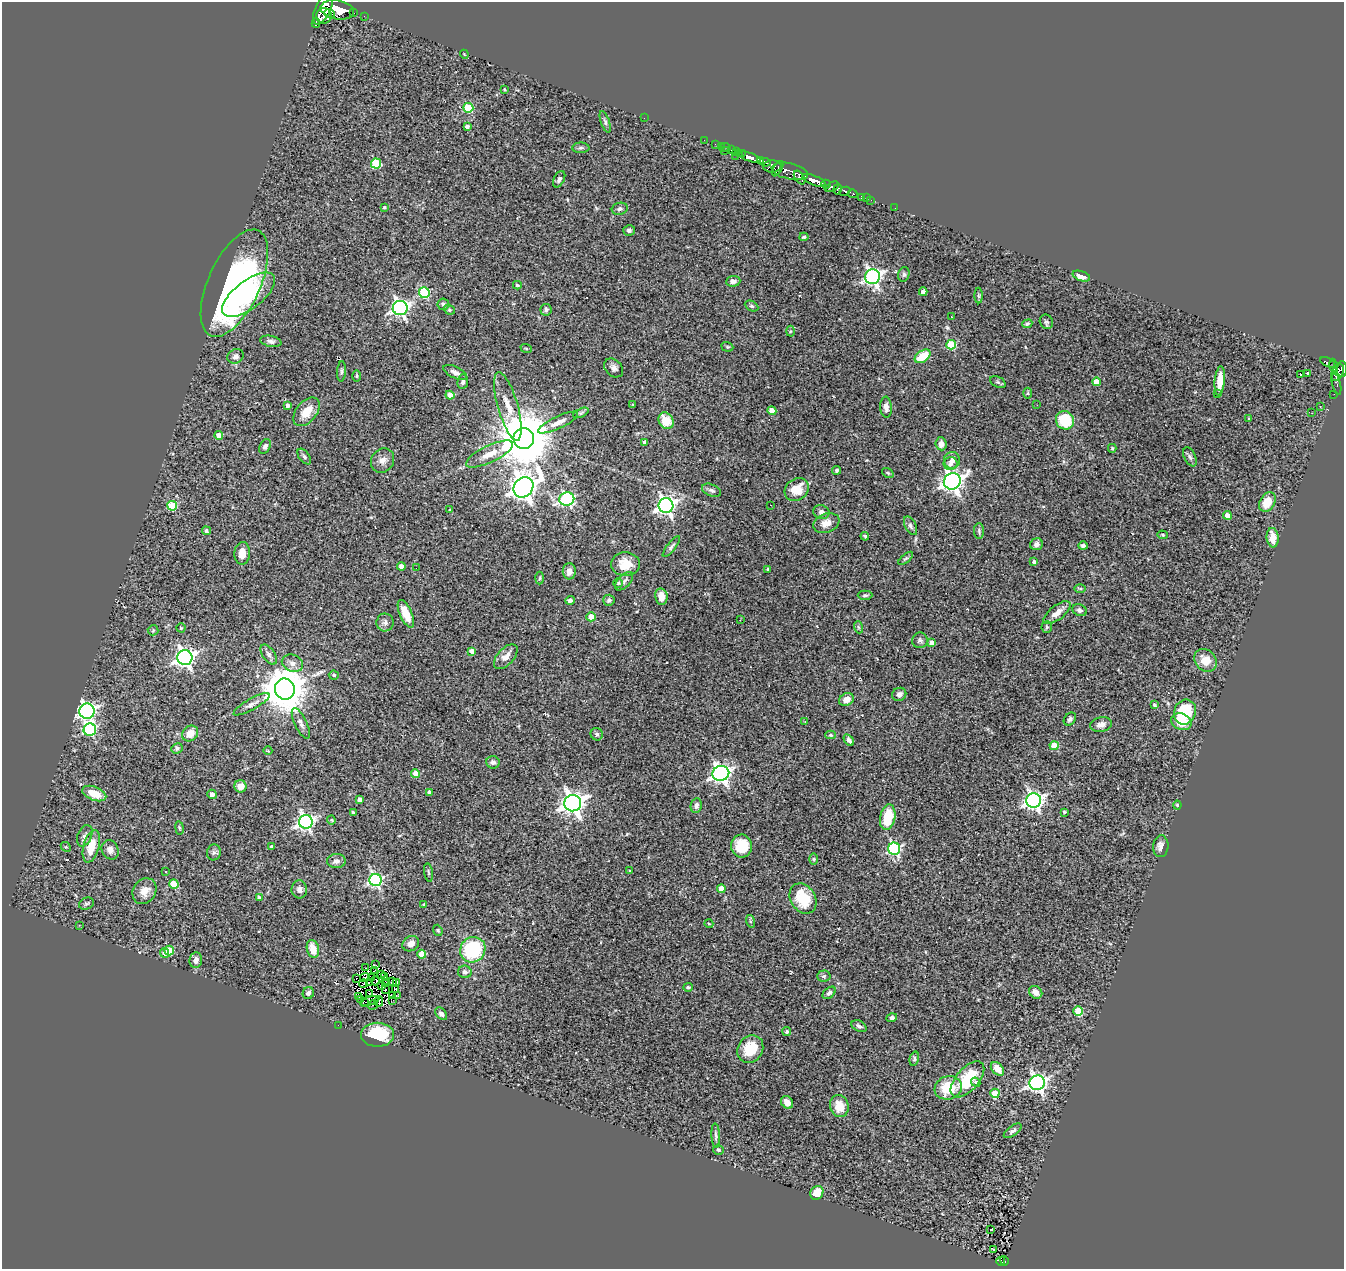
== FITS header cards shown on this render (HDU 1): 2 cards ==
NAXIS1  =                 1342
NAXIS2  =                 1267

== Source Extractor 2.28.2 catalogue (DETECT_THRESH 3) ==
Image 1342 x 1267 px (HDU 1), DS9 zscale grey, 1 PNG px = 1 image px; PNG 1346 x 1271 px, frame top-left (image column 1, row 1267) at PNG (2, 2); each listed source drawn as its Kron ellipse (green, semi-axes under 4 px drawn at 4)
Background 0.626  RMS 0.065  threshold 0.194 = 3 sigma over >= 5 px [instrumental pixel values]
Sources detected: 311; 4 with non-positive FLUX_AUTO (blend fragments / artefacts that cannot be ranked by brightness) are neither listed nor drawn; the other 307 listed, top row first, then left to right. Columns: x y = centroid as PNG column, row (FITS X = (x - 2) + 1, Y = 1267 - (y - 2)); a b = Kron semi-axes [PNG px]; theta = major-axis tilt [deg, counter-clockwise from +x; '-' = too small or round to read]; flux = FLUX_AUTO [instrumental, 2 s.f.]
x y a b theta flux
323 9 17 7 64 1800
337 10 17 9 -10 1700
330 13 5 4 - 400
353 13 3 2 - 35
324 16 8 7 - 520
364 16 3 2 - 4.3
316 23 5 4 - 270
464 54 4 3 - 3.1
504 90 3 3 - 5.8
468 108 5 5 - 220
644 118 2 2 - 34
605 122 11 4 -71 11
467 126 4 3 - 12
704 140 2 2 - 2.2
715 144 2 2 - 3.3
721 146 3 2 - 6.2
726 147 5 2 - 9.7
581 148 8 5 -2 8.4
731 150 2 2 - 4.8
724 151 3 2 - 32
736 151 3 2 - 8.3
739 153 4 2 - 18
742 154 4 3 - 20
736 156 2 2 - 5.3
749 157 12 4 -20 690
760 160 3 3 - 200
765 162 6 3 -8 340
376 164 5 5 - 240
772 166 9 6 4 230
778 169 8 3 61 170
790 171 18 8 -12 410
800 178 7 4 -55 320
559 179 9 5 62 14
814 180 13 5 -22 1100
826 184 4 3 - 150
832 187 7 4 25 260
837 189 5 3 - 150
845 191 6 4 26 87
853 194 5 3 - 55
861 197 3 3 - 30
867 198 3 2 - 7
871 200 2 2 - 4.7
384 207 4 4 - 5.4
895 208 2 2 - 9.4
620 209 8 6 16 11
629 230 6 5 - 11
804 237 4 4 - 5.6
904 274 7 5 75 9.6
1081 276 9 5 -19 35
873 277 7 7 - 1400
733 281 7 5 4 17
234 283 58 26 66 1400
517 285 4 3 - 5.9
923 292 4 4 - 22
424 293 5 5 - 330
249 295 31 14 37 260
979 296 8 4 -90 6.6
443 304 6 5 - 8.2
751 306 7 5 -26 7.7
400 308 7 7 - 1400
449 310 6 4 -20 6.4
546 310 6 5 - 9.8
952 317 3 2 - 11
1046 322 7 6 - 8.9
1027 324 5 4 - 8.1
790 331 5 3 - 4.7
271 341 11 5 -11 16
951 345 5 4 - 210
727 347 6 4 -20 5.7
526 348 6 3 -20 3.9
235 356 8 7 - 15
923 356 9 5 34 110
1328 362 8 3 -29 21
1333 365 6 4 -80 130
614 368 11 8 -44 17
1342 369 8 5 85 150
341 371 10 3 87 7.8
455 372 13 5 -26 20
1337 372 9 5 63 320
1308 373 4 3 - 14
1300 374 4 3 - 19
357 376 5 3 - 4.8
1220 381 14 5 85 62
463 382 7 5 83 12
998 382 8 5 -25 8
1096 382 4 4 - 53
1336 384 11 3 -76 29
1028 393 5 3 - 4.1
1217 394 4 3 - 4.6
1334 394 2 2 - 2.7
450 395 4 4 - 46
288 405 4 3 - 16
633 405 3 2 - 3.7
1037 405 2 2 - 6.3
508 406 35 10 -74 80
886 407 10 6 -85 21
1320 407 3 3 - 3.7
772 411 4 4 - 65
306 412 17 10 51 71
581 413 8 4 25 7.3
1312 413 2 2 - 2
1248 418 3 2 - 4.8
1065 420 9 8 - 160
666 421 9 7 -56 88
558 423 22 6 25 36
219 435 4 4 - 35
524 438 10 10 - 32000
645 442 4 4 - 23
941 444 6 5 - 25
265 446 8 5 63 13
1112 448 4 4 - 6
489 454 26 8 26 59
304 457 9 5 -52 9.7
1190 457 10 5 -64 10
383 460 13 11 54 30
952 460 8 8 - 24
951 464 7 6 - 18
836 470 4 3 - 7.5
888 473 6 3 -36 5.1
952 481 8 8 - 2500
523 487 11 9 49 4500
797 489 13 10 37 82
711 490 10 6 -22 14
567 499 7 6 - 630
1267 502 10 7 60 71
771 505 2 2 - 3.3
172 506 5 5 - 210
666 506 7 7 - 1800
450 510 3 3 - 4
821 512 8 6 -20 15
1227 515 4 4 - 30
826 523 14 9 20 37
910 526 10 5 -64 13
206 531 4 4 - 9.6
979 531 8 5 -89 8.7
1163 535 5 4 - 6.3
865 536 4 3 - 5.9
1273 538 10 6 -84 64
1036 544 6 5 - 17
1083 546 4 4 - 12
671 547 13 4 52 11
242 553 11 8 87 46
906 558 9 3 40 6.9
1034 562 4 3 - 11
625 564 14 12 -3 73
401 566 4 4 - 21
416 568 2 2 - 2.4
768 569 4 3 - 5.1
569 571 8 6 -89 27
540 578 6 4 87 6.4
624 581 11 6 46 14
618 583 5 4 - 5.5
1080 589 6 4 -1 5.8
865 595 7 4 1 8.1
661 597 8 6 -82 43
570 600 4 4 - 15
609 600 5 5 - 11
1079 610 7 5 -24 14
1057 613 16 7 38 36
406 614 15 6 -67 75
591 617 4 4 - 63
740 620 2 2 - 2.1
385 622 9 8 - 17
858 627 6 4 -71 6.4
1047 627 5 5 - 6.4
181 628 4 4 - 5.3
153 630 5 5 - 5.8
920 640 8 7 - 12
932 643 4 4 - 36
472 651 4 4 - 25
269 655 11 6 -56 16
506 657 15 8 47 36
185 658 7 7 - 2000
1205 660 12 10 -45 67
292 663 11 8 -22 26
334 675 5 4 - 7.1
285 689 10 10 - 18000
899 694 7 6 - 17
846 699 8 6 31 36
252 704 20 5 29 21
1154 705 4 4 - 8.3
87 711 8 7 - 1300
1185 712 12 11 - 200
1070 719 7 5 50 11
805 722 3 2 - 3.4
1181 722 10 8 -22 97
301 723 16 6 -64 20
1101 725 11 7 11 25
90 730 6 6 - 490
190 733 8 7 - 53
597 734 6 6 - 11
831 735 5 4 - 5.1
849 740 6 4 -55 12
1054 746 4 4 - 110
177 748 6 5 - 8.7
268 751 4 2 - 3.1
493 762 6 6 - 14
721 773 8 7 - 1900
416 774 4 4 - 75
240 786 6 6 - 38
429 792 4 4 - 18
94 794 12 6 -21 77
212 794 5 4 - 18
359 800 4 3 - 17
1034 801 7 7 - 1500
573 803 8 8 - 3300
1177 805 4 4 - 5.2
696 806 7 5 80 14
1064 812 3 3 - 6
354 813 4 3 - 12
888 817 13 7 79 150
331 820 4 4 - 4.5
306 822 7 7 - 1300
179 828 7 3 -81 5.2
85 836 11 7 67 17
91 846 16 8 75 87
271 846 3 3 - 3.6
742 846 11 10 - 120
1161 846 11 7 84 27
66 847 5 4 - 5.8
894 849 6 6 - 660
110 850 10 8 -66 23
214 852 8 7 - 12
814 859 6 4 -89 5.6
336 861 9 7 5 19
630 871 4 3 - 5.6
165 872 3 2 - 5.5
428 872 9 3 -81 6.3
376 880 6 6 - 820
174 884 5 4 - 120
299 889 9 8 - 18
721 889 4 4 - 46
144 891 13 11 56 45
259 898 4 3 - 17
803 898 16 12 -58 150
86 904 7 5 22 8
424 905 4 4 - 9.3
750 921 6 4 -72 5.4
709 924 4 3 - 3.6
79 925 2 2 - 2.4
438 930 6 4 -69 5.9
411 944 9 7 31 28
313 949 9 6 -75 61
169 950 5 5 - 120
473 950 13 12 - 300
164 953 5 4 - 23
422 954 4 4 - 75
196 960 8 6 81 25
376 965 2 2 - 3.4
366 968 2 2 - 2.5
374 971 2 2 - 2.1
465 972 7 6 - 12
381 974 4 3 - 1.1
824 976 7 5 3 8.6
365 977 5 2 - 4.1
371 977 4 2 - 0.84
385 977 4 2 - 3.9
356 978 3 2 - 2.7
385 980 3 2 - 2
375 981 4 4 - 2.5
392 981 3 2 - 3.8
397 982 4 2 - 3.1
363 983 4 2 - 5.2
369 983 4 2 - 8.9
386 984 3 2 - 1.8
382 986 3 2 - 5.5
688 987 4 3 - 8
395 989 4 3 - 4.1
385 990 2 2 - 0.3
1036 992 7 6 - 33
308 993 6 5 - 12
829 993 7 5 38 11
369 994 4 2 - 7.6
392 995 4 2 - 6.4
359 996 2 2 - 0.98
397 996 4 2 - 7.9
360 999 3 2 - 4.1
370 1001 10 4 13 4.3
379 1001 5 2 - 4.7
393 1001 3 2 - 4.1
364 1002 4 2 - 4
373 1005 5 2 - 6.5
1078 1011 5 4 - 180
441 1014 7 5 -49 11
892 1018 5 4 - 8.9
338 1025 2 2 - 30
859 1026 8 5 -30 12
787 1032 4 4 - 8.6
378 1035 16 12 1 170
750 1049 14 12 55 120
914 1059 7 4 74 8.2
997 1069 8 5 -46 55
967 1079 22 11 49 200
976 1082 5 4 - 16
1037 1083 7 7 - 1500
948 1088 14 11 17 130
995 1093 5 4 - 130
787 1102 7 5 -47 27
839 1106 11 9 -72 72
1013 1131 10 5 37 13
716 1136 12 4 -87 11
718 1150 5 4 - 7.4
817 1193 7 6 - 75
991 1229 3 3 - 65
993 1249 3 2 - 4.9
1001 1261 4 2 - 19
1004 1261 5 3 - 14
At the frame edge (FLAGS 8, measured only in part): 1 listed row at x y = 1342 369
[4 non-positive-flux detections neither listed nor drawn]